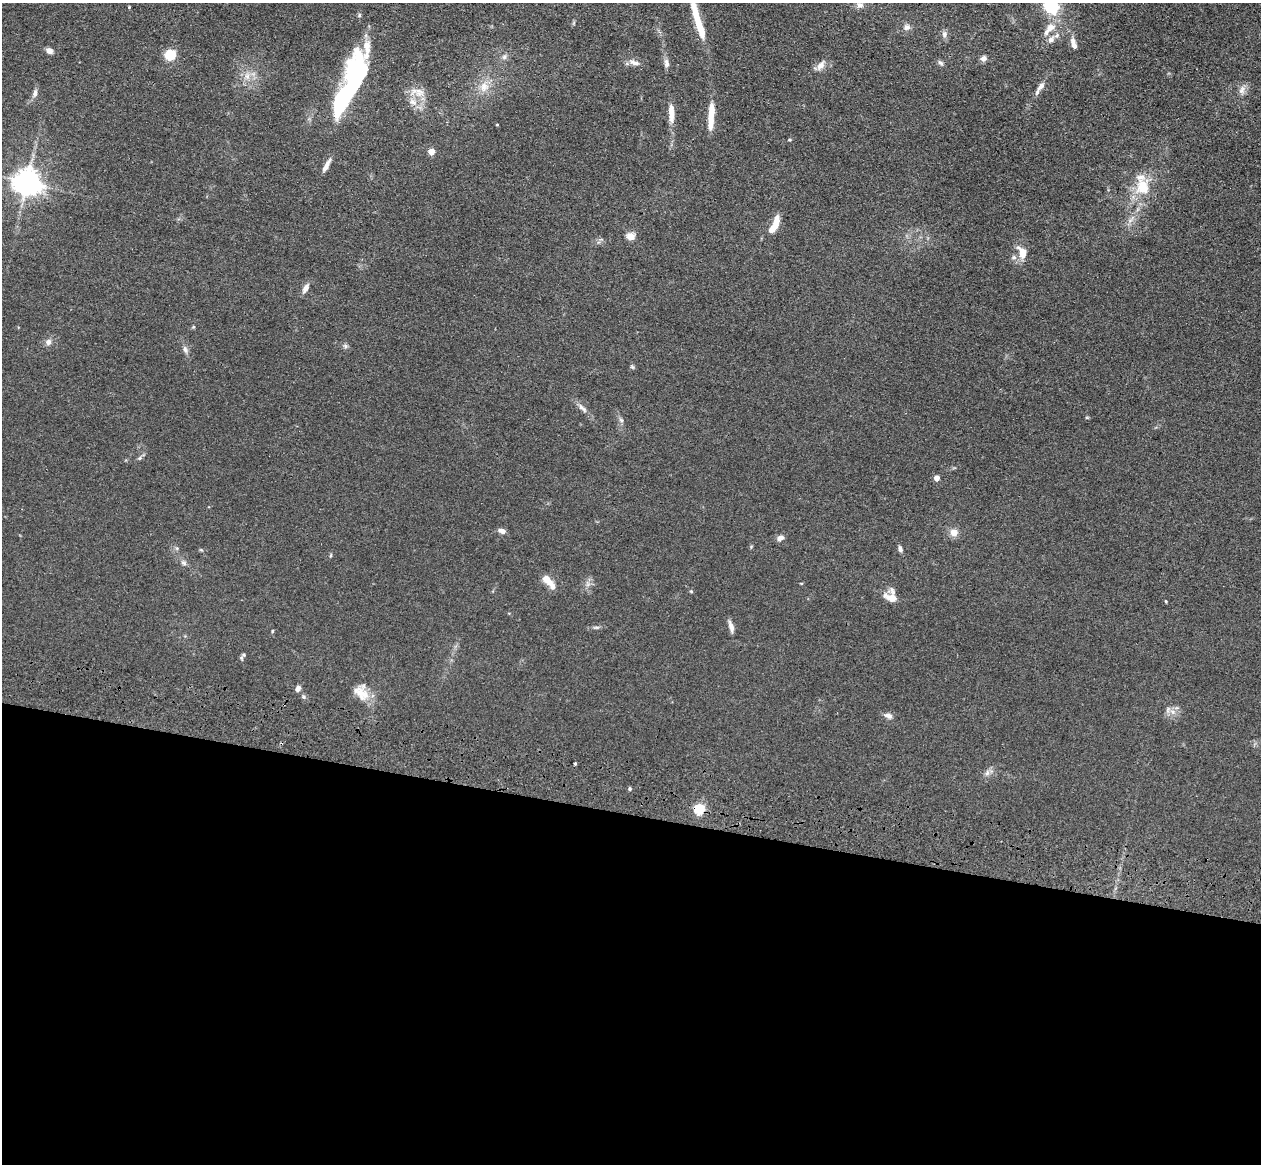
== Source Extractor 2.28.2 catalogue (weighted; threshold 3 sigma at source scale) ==
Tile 14 of 4 x 4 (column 2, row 4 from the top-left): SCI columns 1296-2554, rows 362-1523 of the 5109 x 5248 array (HDU 1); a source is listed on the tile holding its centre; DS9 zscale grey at full resolution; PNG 1263 x 1166 px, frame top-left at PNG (2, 3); no overlay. Shown black and unused: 30% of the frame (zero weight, under 3 of 4 exposures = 6% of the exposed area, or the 3 px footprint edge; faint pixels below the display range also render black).
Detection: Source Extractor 2.28.2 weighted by HDU 2 'WHT'; one run over the whole footprint, this tile lists its part. Background 0.0611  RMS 0.0075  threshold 0.0338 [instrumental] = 3 sigma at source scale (4.5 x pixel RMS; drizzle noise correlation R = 1.50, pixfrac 1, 0.05/0.05 arcsec/px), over >= 5 px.
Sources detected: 74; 1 inside a brighter object's white glare — not listed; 7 inside a brighter listed object's ellipse — not listed separately; the other 66 listed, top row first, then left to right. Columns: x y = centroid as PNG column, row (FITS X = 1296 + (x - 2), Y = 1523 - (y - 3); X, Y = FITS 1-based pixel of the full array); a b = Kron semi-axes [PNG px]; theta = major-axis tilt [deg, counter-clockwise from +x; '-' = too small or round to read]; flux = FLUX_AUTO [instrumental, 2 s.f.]
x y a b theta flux
860 5 9 8 - 3.3
1051 6 6 6 - 180
129 7 3 3 - 0.59
359 15 6 4 -90 1.1
700 27 33 8 -71 19
907 27 9 8 - 3
1050 27 12 9 38 6.5
944 34 8 7 - 2.7
1051 40 9 7 24 3.6
1073 41 10 7 -84 3.4
49 51 7 6 - 4.1
170 55 5 5 - 61
504 57 6 6 - 2
984 58 7 7 - 2.5
634 63 14 6 -18 3.7
666 63 11 6 -83 3.4
940 63 8 5 -38 1.8
820 65 13 7 54 4.8
247 76 8 6 -46 3.6
352 86 67 16 74 140
1041 86 12 7 46 3.8
484 87 15 11 70 8.6
1242 90 12 8 77 3.8
419 92 15 12 -20 8.4
35 93 10 5 89 2.7
712 112 24 7 85 12
671 113 21 6 -87 9
789 140 5 3 - 0.7
431 152 4 4 - 13
326 166 17 5 61 4.6
27 182 9 8 - 740
1143 187 27 19 -80 21
776 223 17 6 79 9.2
631 236 5 5 - 22
1022 252 18 11 -68 8.7
305 288 12 6 61 4
48 342 9 7 58 2.9
345 346 7 5 -24 1.6
185 350 10 5 -55 2.3
632 367 6 4 -31 1
582 408 17 5 -46 3.7
621 420 7 4 -45 1.5
140 458 6 4 88 1
937 478 4 4 - 5.8
502 531 9 6 -21 3
954 532 10 9 - 5.2
780 538 8 6 22 3.4
900 549 8 5 -73 2
331 555 5 3 - 0.77
184 563 8 6 -18 1.9
548 581 20 7 -49 9.2
801 583 5 3 - 0.57
691 591 5 4 - 0.75
891 597 15 14 - 8.3
731 627 16 5 -75 3.9
272 631 5 3 - 0.66
244 655 6 6 - 1.4
298 688 9 6 66 2.2
361 693 22 16 -54 12
303 697 7 5 -45 1.4
1173 712 9 6 -35 3.6
888 716 11 6 -14 3
575 763 3 3 - 2.5
987 773 10 5 63 2.6
630 789 5 3 - 0.89
699 810 5 5 - 64
Overlapping masked pixels (flux is a lower limit): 1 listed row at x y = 699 810
Isophote crosses this tile's border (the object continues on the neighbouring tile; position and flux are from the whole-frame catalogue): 1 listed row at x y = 1051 6